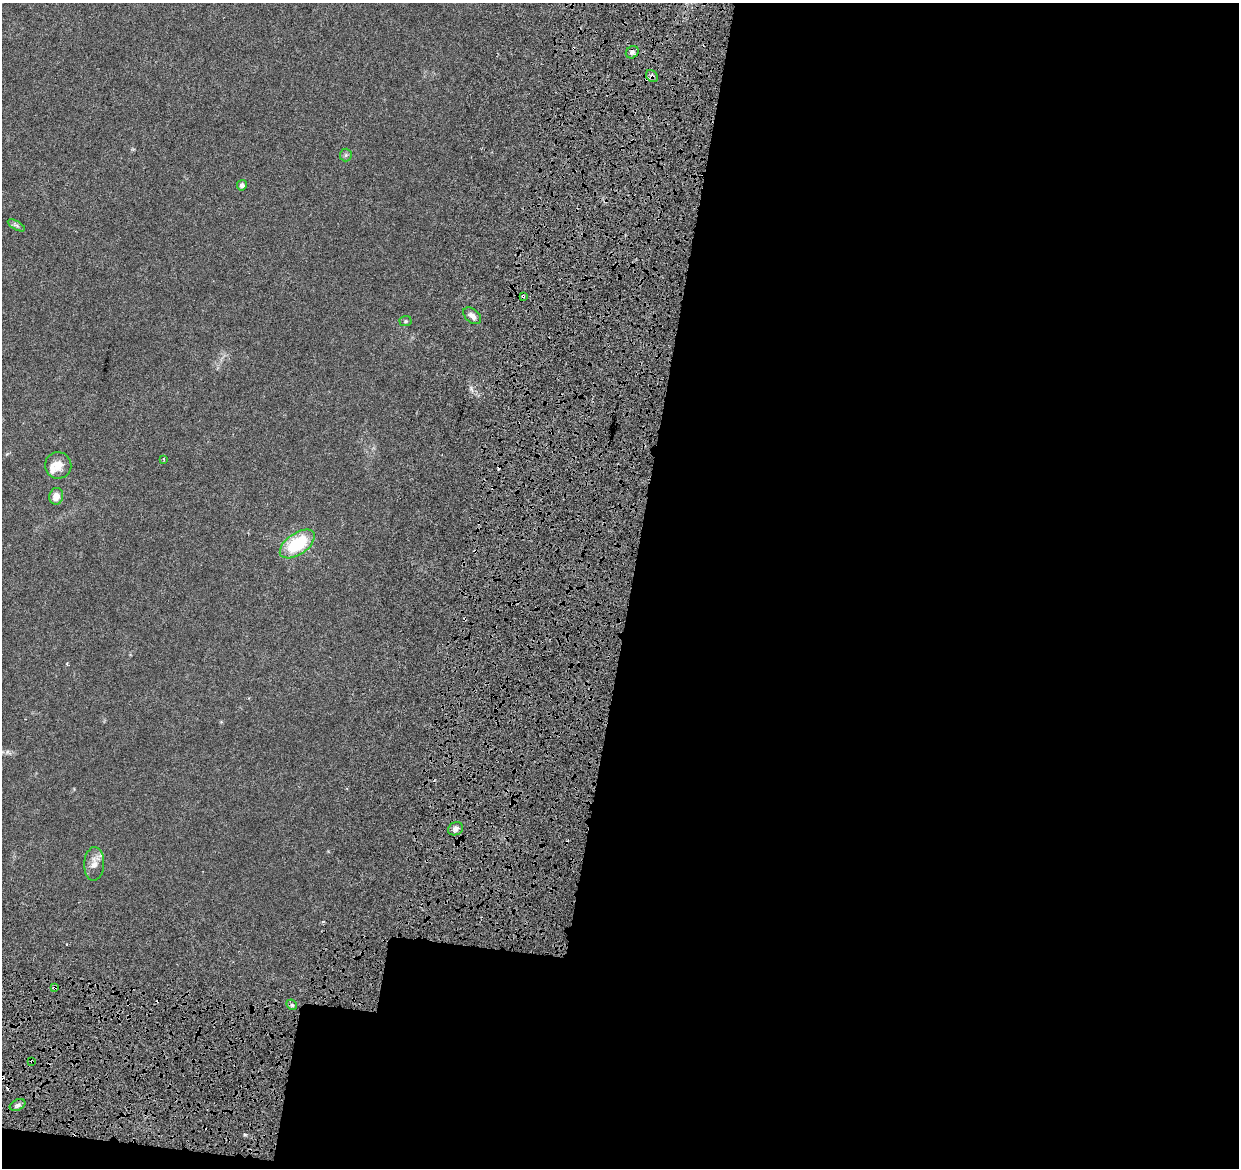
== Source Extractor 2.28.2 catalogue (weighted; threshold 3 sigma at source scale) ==
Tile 16 of 4 x 4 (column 4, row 4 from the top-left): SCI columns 3842-5078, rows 356-1521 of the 5216 x 5431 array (HDU 1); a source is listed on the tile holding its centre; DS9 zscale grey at full resolution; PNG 1241 x 1170 px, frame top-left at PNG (2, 3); each listed source drawn as its Kron ellipse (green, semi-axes under 4 px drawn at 4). Shown black and unused: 54% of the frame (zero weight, under 4 of 8 exposures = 9% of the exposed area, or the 3 px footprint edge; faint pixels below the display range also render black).
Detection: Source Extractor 2.28.2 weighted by HDU 2 'WHT'; one run over the whole footprint, this tile lists its part. Background 0.00755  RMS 0.0011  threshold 0.0045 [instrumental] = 3 sigma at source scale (4.09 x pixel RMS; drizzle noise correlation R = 1.36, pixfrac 0.8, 0.0396/0.0396 arcsec/px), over >= 5 px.
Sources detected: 26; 7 cosmic-ray / hot-pixel residue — neither listed nor drawn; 1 inside a brighter listed object's ellipse — not listed separately; the other 18 listed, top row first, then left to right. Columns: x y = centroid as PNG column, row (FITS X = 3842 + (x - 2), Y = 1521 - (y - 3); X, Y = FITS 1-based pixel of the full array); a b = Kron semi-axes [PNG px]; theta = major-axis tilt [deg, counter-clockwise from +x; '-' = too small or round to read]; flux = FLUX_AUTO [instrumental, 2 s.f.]
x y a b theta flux
632 52 7 6 - 0.29
652 76 6 5 - 0.27
346 155 6 6 - 0.2
242 185 5 5 - 0.34
16 225 9 4 -30 0.26
523 296 3 3 - 0.19
472 316 10 6 -40 0.55
405 321 6 5 - 0.15
164 459 3 2 - 0.091
58 465 13 13 - 1.1
56 496 8 7 - 1
297 544 20 10 35 5.8
455 829 8 6 25 0.51
94 864 17 10 87 0.95
55 987 4 3 - 0.38
292 1005 6 4 -44 0.19
32 1061 4 3 - 0.11
18 1105 8 5 27 0.32
Overlapping masked pixels (flux is a lower limit): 4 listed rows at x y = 652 76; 523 296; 55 987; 32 1061